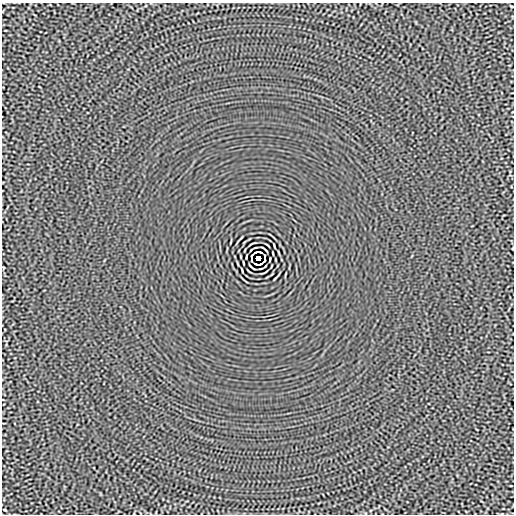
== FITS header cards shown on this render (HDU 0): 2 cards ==
NAXIS1  =                  512
NAXIS2  =                  512

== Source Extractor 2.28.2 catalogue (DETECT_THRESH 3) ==
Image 512 x 512 px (HDU 0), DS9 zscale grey, 1 PNG px = 1 image px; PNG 516 x 516 px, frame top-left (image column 1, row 512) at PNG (2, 3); no overlay
Background -6.00e-06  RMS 0.0012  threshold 0.00348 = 3 sigma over >= 5 px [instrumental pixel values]
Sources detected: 14; all 14 listed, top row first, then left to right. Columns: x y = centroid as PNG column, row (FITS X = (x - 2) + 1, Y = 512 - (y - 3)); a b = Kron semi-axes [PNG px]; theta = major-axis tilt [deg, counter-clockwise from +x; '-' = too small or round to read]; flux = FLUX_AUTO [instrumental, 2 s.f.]
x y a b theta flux
512 6 3 2 - 0.066
265 249 7 2 -43 0.089
256 252 5 2 - 0.049
260 252 4 2 - 0.082
251 256 4 2 - 0.059
265 256 4 2 - 0.057
258 258 4 4 - 2.9
251 260 3 2 - 0.062
265 260 4 2 - 0.061
243 263 4 2 - 0.063
256 264 4 2 - 0.069
260 264 5 2 - 0.069
251 267 7 2 -43 0.089
4 510 3 2 - 0.065
At the frame edge (FLAGS 8, measured only in part): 1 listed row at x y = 512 6